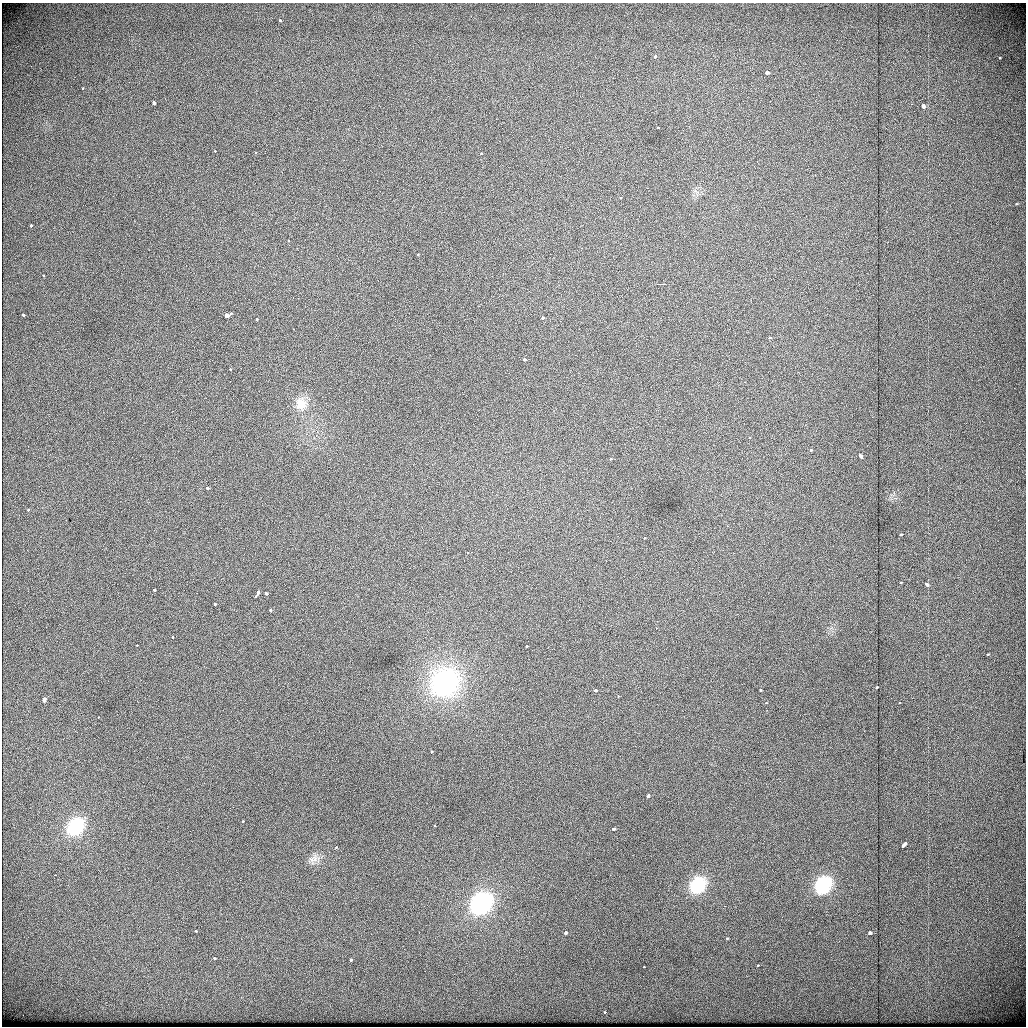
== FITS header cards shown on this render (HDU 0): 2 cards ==
NAXIS1  =                 1024          /
NAXIS2  =                 1024          /

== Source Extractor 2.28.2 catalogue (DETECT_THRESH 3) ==
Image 1024 x 1024 px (HDU 0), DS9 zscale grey, 1 PNG px = 1 image px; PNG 1028 x 1028 px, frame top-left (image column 1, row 1024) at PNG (2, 3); no overlay
Background 438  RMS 1.7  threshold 5.1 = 3 sigma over >= 5 px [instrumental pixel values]
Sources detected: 82; all 82 listed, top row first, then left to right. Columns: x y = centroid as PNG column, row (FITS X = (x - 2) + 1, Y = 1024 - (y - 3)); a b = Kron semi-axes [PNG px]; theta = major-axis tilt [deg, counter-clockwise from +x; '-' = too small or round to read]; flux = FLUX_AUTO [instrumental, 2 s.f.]
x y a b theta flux
280 20 3 3 - 310
655 57 3 3 - 430
999 58 4 3 - 150
767 73 3 3 - 3300
82 88 3 3 - 270
154 103 3 3 - 1700
923 106 4 3 - 2300
658 128 3 2 - 110
215 151 3 2 - 180
256 152 3 3 - 210
481 153 3 3 - 270
620 198 3 2 - 200
1016 204 3 3 - 230
31 225 3 3 - 1100
288 240 3 3 - 260
417 254 4 3 - 290
43 275 3 3 - 260
661 284 4 2 - 220
231 313 3 3 - 330
23 315 3 3 - 460
226 315 3 3 - 4000
543 318 3 3 - 360
257 319 3 3 - 360
770 338 3 3 - 250
524 360 3 3 - 740
230 370 3 3 - 280
301 403 25 22 82 3900
749 437 3 2 - 110
811 450 3 3 - 290
860 456 4 3 - 990
610 459 3 2 - 210
207 488 3 3 - 520
28 509 3 3 - 430
727 526 2 2 - 920
900 534 3 3 - 750
644 538 3 2 - 210
467 553 3 2 - 190
900 582 3 3 - 220
926 584 5 3 - 740
154 590 3 3 - 850
257 594 7 3 57 1900
266 594 3 3 - 890
439 594 2 2 - 360
215 604 3 3 - 240
270 610 3 3 - 410
656 628 2 2 - 930
172 637 3 2 - 300
137 645 3 2 - 150
526 646 3 3 - 350
987 654 4 3 - 220
444 683 32 27 41 21000
877 687 3 3 - 620
595 690 3 3 - 3000
760 691 3 3 - 560
618 696 3 3 - 230
44 700 4 3 - 1800
899 702 3 2 - 180
766 703 3 2 - 80
98 717 3 2 - 120
431 751 3 3 - 520
648 795 4 3 - 500
242 821 3 3 - 320
434 826 3 3 - 310
75 827 24 18 52 5400
613 829 3 3 - 2700
903 845 6 3 49 1500
336 847 3 2 - 130
312 859 7 7 - 460
55 875 2 2 - 160
697 885 16 12 51 3600
823 885 25 20 50 6200
481 903 23 19 46 12000
724 906 2 2 - 1600
196 931 3 3 - 340
566 932 3 3 - 920
870 933 3 3 - 2700
727 938 3 3 - 260
214 959 3 3 - 770
351 960 4 3 - 670
758 965 3 2 - 260
644 967 3 3 - 160
604 1012 3 3 - 240